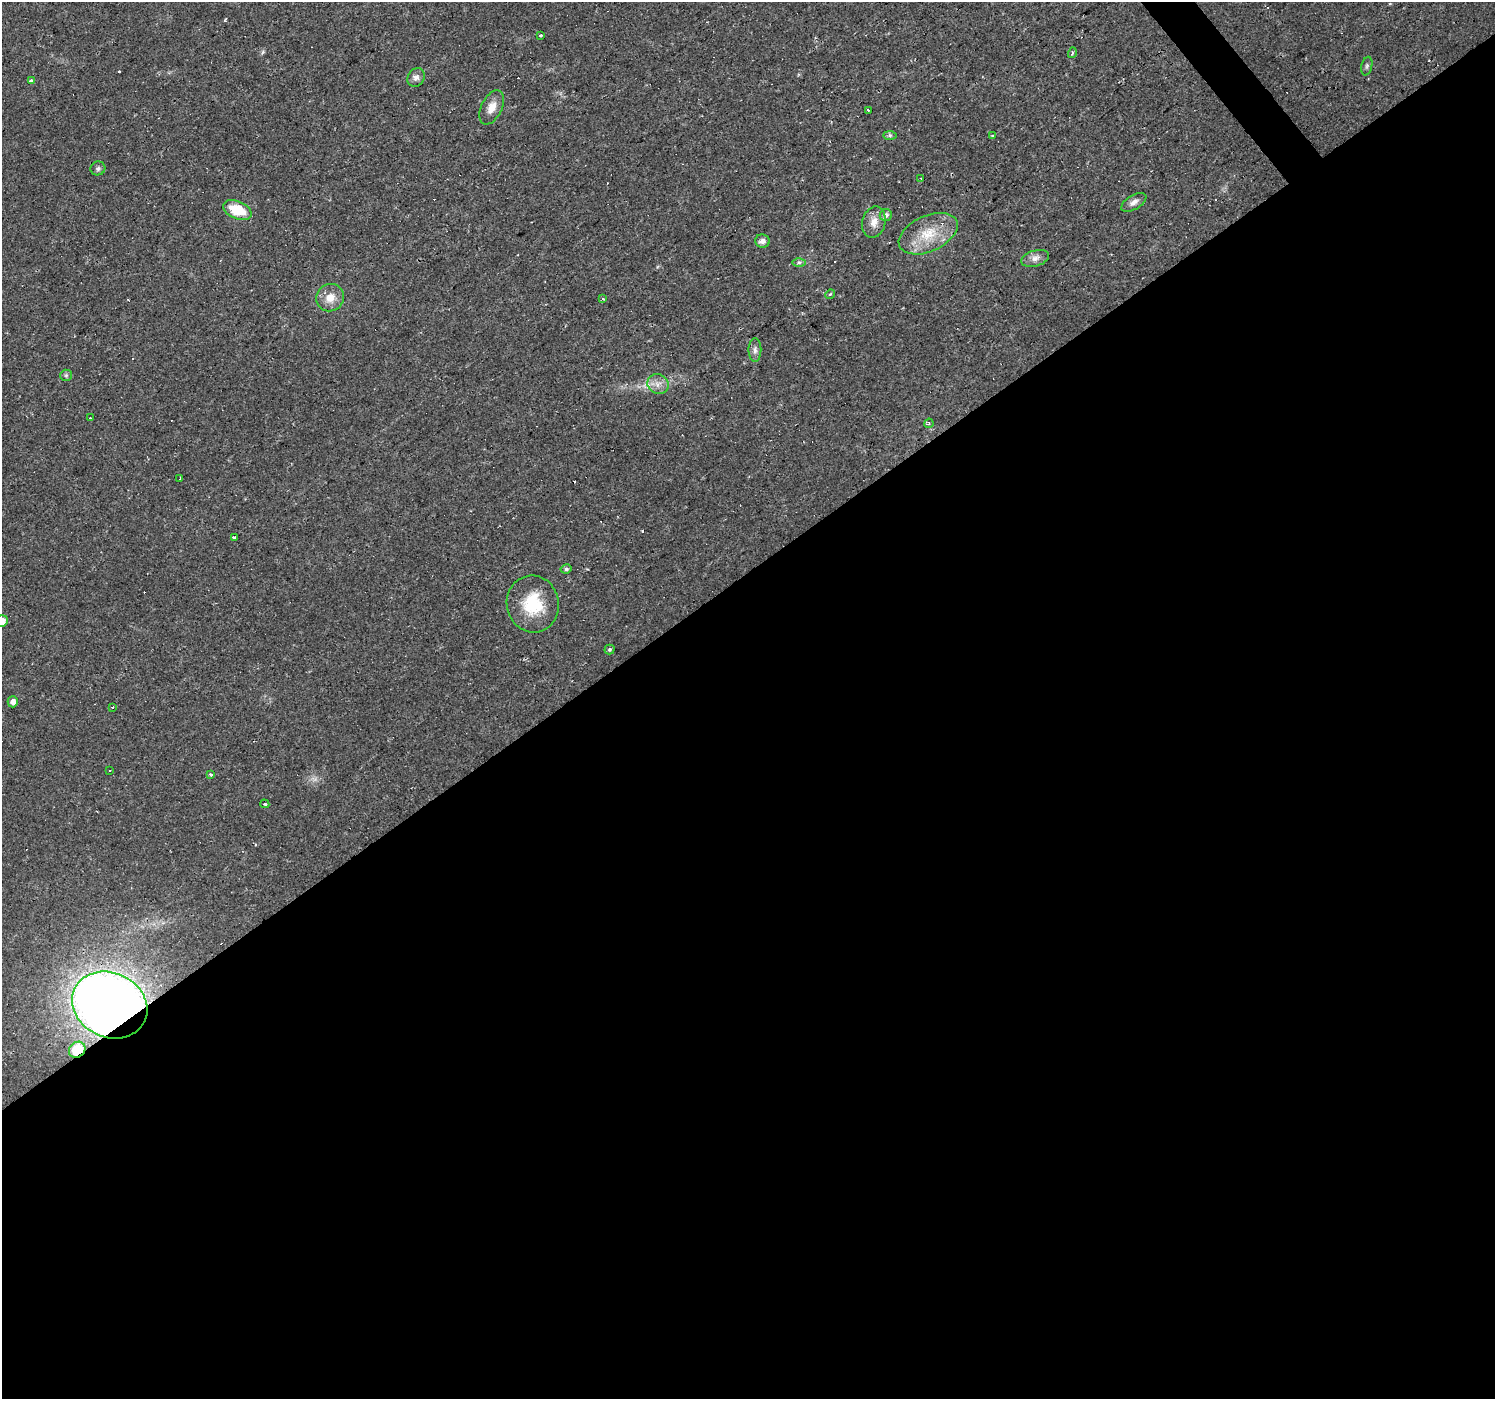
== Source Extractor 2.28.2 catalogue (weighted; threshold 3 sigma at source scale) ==
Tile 15 of 4 x 4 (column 3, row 4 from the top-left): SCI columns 2985-4477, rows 131-1527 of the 5970 x 5910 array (HDU 1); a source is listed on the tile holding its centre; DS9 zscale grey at full resolution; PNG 1497 x 1401 px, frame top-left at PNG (2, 2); each listed source drawn as its Kron ellipse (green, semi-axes under 4 px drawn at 4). Shown black and unused: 60% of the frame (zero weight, under 2 of 3 exposures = <1% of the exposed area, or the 3 px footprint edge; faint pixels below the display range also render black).
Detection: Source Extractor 2.28.2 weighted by HDU 2 'WHT'; one run over the whole footprint, this tile lists its part. Background 0.0195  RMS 0.0024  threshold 0.0108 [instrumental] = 3 sigma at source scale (4.5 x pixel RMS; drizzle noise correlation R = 1.50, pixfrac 1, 0.0396/0.0396 arcsec/px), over >= 5 px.
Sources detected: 55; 14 cosmic-ray / hot-pixel residue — neither listed nor drawn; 1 inside a brighter listed object's ellipse — not listed separately; the other 40 listed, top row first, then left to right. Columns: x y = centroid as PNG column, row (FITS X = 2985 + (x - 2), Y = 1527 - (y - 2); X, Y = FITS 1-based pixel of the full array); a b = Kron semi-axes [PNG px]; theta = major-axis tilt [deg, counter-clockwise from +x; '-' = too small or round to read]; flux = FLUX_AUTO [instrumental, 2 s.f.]
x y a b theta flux
540 36 3 3 - 0.88
1072 53 5 3 - 0.29
1367 66 9 5 76 0.55
416 77 10 8 56 1.1
32 80 4 3 - 2.9
492 107 18 10 64 2.5
868 110 3 2 - 0.64
890 135 7 4 0 0.42
992 136 3 3 - 0.52
98 168 7 7 - 0.67
921 178 3 3 - 0.26
1134 202 14 7 31 1.3
237 210 15 8 -22 6.9
886 215 6 5 - 0.97
874 222 16 11 76 2.5
928 234 31 18 25 7.8
762 241 7 6 - 1.2
1035 258 14 8 16 1.5
799 262 6 4 0 0.45
830 294 5 4 - 0.28
330 298 14 13 - 3.2
603 299 3 3 - 1
755 350 12 6 -90 1
66 375 6 5 - 0.46
658 384 11 9 -24 1.8
90 418 3 2 - 0.18
929 423 5 4 - 0.38
180 479 3 2 - 0.25
234 537 4 3 - 9.2
566 569 5 4 - 0.51
533 604 28 26 -77 11
2 621 6 5 - 1.9
609 649 5 5 - 0.44
13 702 5 5 - 1.3
113 707 3 2 - 0.37
110 771 3 3 - 0.56
211 774 3 3 - 1.4
265 804 5 4 - 0.5
110 1005 39 32 -26 280
77 1050 9 7 41 8.3
Overlapping masked pixels (flux is a lower limit): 2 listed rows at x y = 110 1005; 77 1050
Isophote crosses this tile's border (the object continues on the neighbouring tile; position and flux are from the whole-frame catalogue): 1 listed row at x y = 2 621